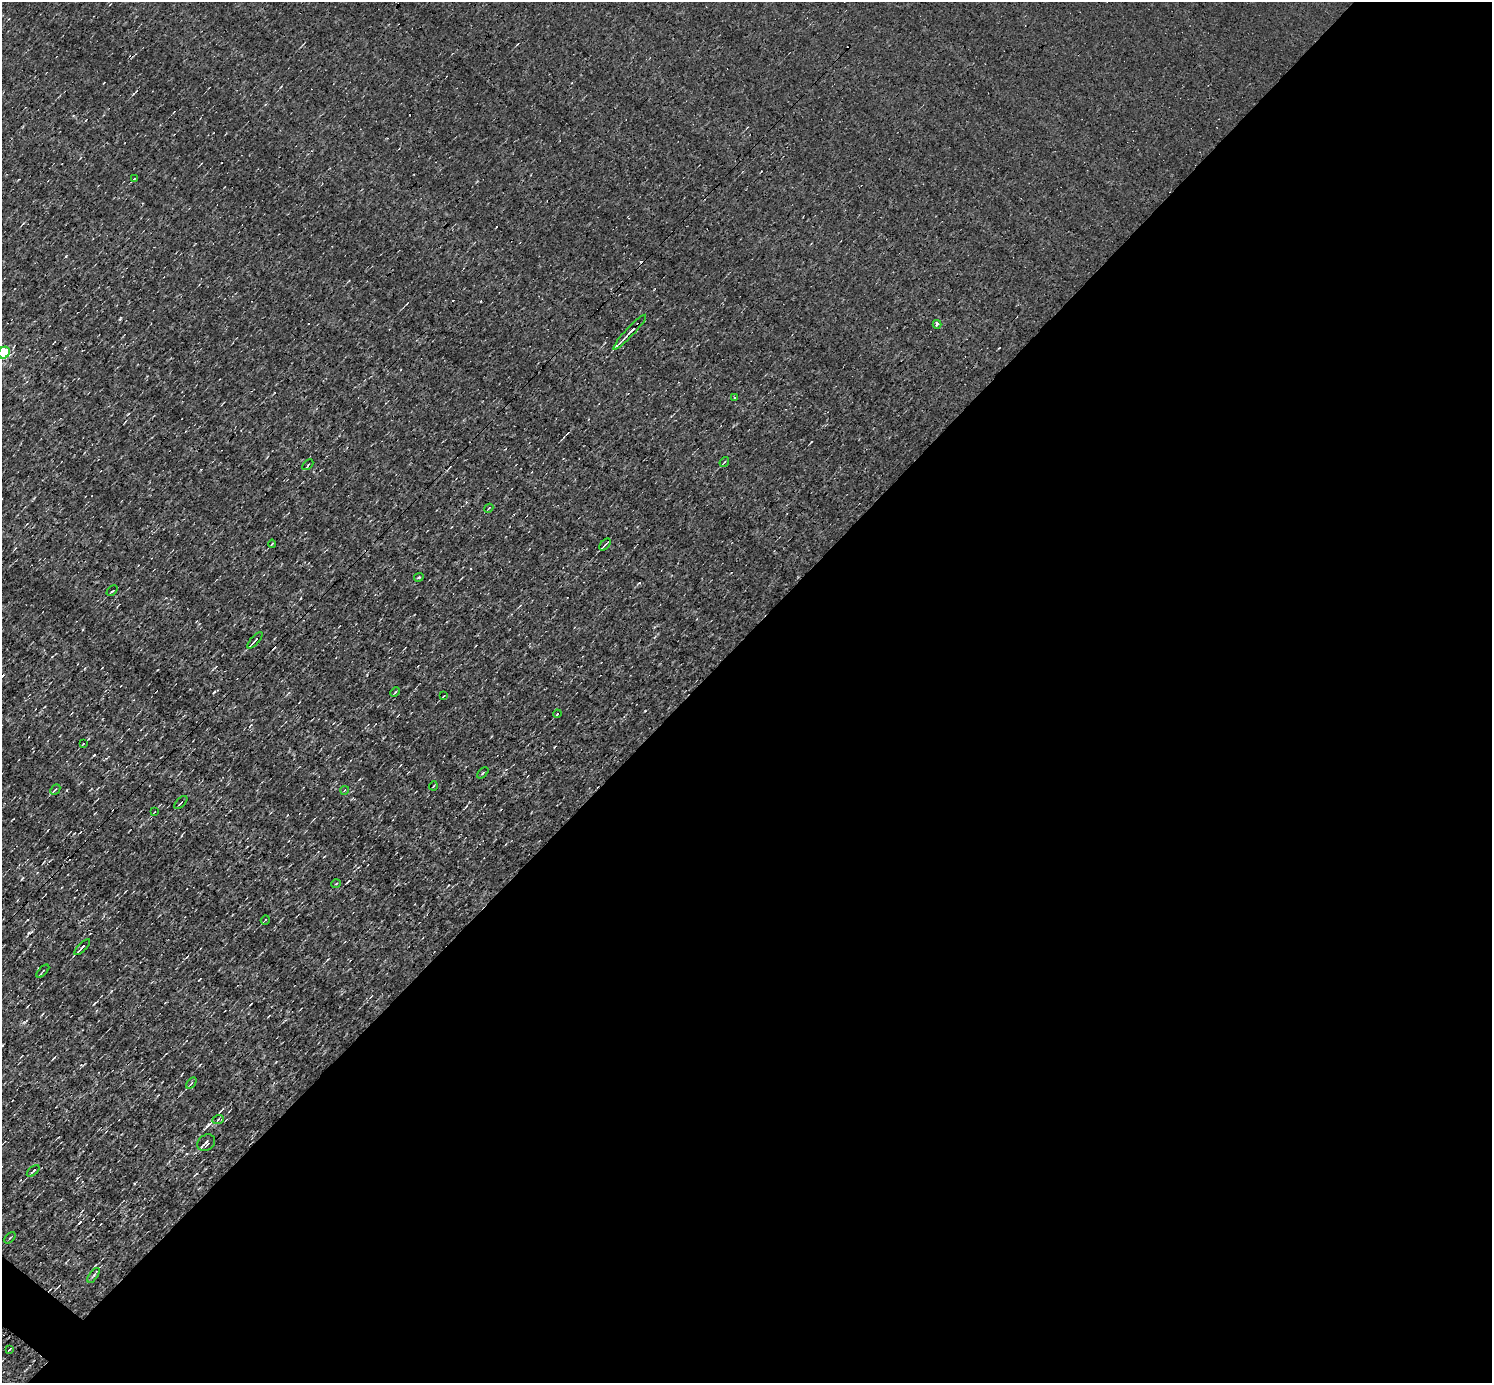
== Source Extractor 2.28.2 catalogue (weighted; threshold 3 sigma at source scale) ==
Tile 12 of 4 x 4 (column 4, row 3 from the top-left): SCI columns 4473-5962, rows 1675-3055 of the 5962 x 5967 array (HDU 1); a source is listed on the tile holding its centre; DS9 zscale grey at full resolution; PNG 1494 x 1385 px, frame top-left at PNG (2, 2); each listed source drawn as its Kron ellipse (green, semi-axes under 4 px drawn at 4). Shown black and unused: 54% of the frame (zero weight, under 3 of 4 exposures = <1% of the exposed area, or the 3 px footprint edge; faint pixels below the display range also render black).
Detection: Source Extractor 2.28.2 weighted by HDU 2 'WHT'; one run over the whole footprint, this tile lists its part. Background 8.55e-04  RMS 0.047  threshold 0.212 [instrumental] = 3 sigma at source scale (4.5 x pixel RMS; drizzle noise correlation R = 1.50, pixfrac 1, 0.05/0.05 arcsec/px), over >= 5 px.
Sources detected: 35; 1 cosmic-ray / hot-pixel residue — neither listed nor drawn; the other 34 listed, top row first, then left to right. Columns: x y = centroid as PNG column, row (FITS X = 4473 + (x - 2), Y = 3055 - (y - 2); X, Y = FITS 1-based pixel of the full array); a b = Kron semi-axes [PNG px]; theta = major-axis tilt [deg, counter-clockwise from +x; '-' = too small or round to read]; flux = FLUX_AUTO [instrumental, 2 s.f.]
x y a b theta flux
134 179 3 2 - 4.2
937 324 4 3 - 100
630 332 23 3 47 30
4 353 6 5 - 570
735 397 3 3 - 33
724 462 5 3 - 4.7
308 465 6 2 45 4.1
489 508 4 3 - 4.2
272 544 4 2 - 4.2
605 544 7 2 50 5.8
419 577 5 3 - 5.4
112 591 6 2 43 4.9
255 640 10 3 47 11
395 692 5 3 - 5.3
443 696 3 2 - 3.5
557 714 4 2 - 5.2
83 744 3 2 - 4.3
483 773 7 2 45 4.9
433 786 4 3 - 3.6
55 790 6 3 48 5
345 790 4 3 - 3.2
181 803 8 2 45 5.2
154 812 3 2 - 2.7
336 884 4 3 - 3.7
265 920 5 2 - 3.8
82 947 10 2 45 15
43 971 8 2 46 5
191 1083 6 4 56 11
218 1120 6 3 22 6
206 1143 9 7 38 18
33 1171 7 2 43 7.6
10 1238 7 2 44 3.8
93 1275 9 3 55 8
9 1349 3 2 - 3.2
Isophote crosses this tile's border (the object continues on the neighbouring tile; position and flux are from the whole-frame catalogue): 1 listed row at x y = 4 353
Unlisted compact peaks at least as high as the median listed source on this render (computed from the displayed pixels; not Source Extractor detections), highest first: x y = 66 256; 811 442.